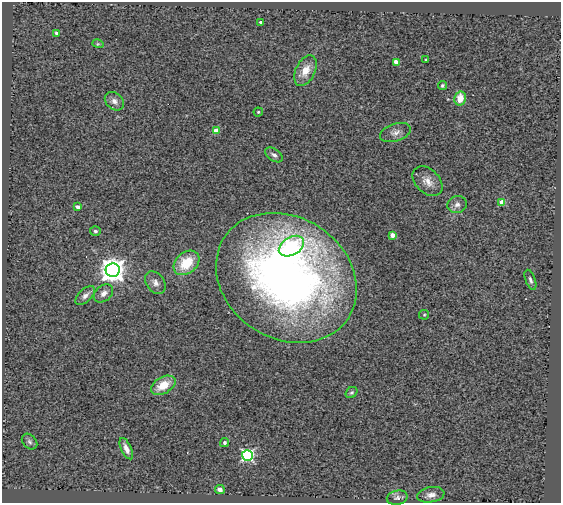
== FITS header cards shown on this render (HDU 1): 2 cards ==
NAXIS1  =                  559
NAXIS2  =                  501

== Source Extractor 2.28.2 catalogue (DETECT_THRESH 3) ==
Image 559 x 501 px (HDU 1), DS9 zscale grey, 1 PNG px = 1 image px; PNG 563 x 505 px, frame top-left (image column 1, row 501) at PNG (2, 2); each listed source drawn as its Kron ellipse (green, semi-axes under 4 px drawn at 4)
Background 1.09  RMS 0.24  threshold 0.721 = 3 sigma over >= 5 px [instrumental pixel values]
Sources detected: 37; all 37 listed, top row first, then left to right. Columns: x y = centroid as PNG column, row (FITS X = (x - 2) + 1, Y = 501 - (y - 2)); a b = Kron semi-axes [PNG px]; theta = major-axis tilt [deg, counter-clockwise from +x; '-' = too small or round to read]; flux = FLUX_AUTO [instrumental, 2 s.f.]
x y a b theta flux
260 22 3 3 - 24
57 33 4 3 - 61
98 44 5 3 - 17
425 60 4 3 - 13
396 62 4 4 - 200
305 71 16 9 63 220
442 85 4 3 - 27
460 98 7 6 - 230
114 101 10 8 -42 82
258 112 4 4 - 20
216 131 4 4 - 220
395 133 16 9 18 110
274 155 10 6 -34 64
428 181 17 12 -45 160
502 202 4 4 - 200
457 204 10 8 19 74
78 207 4 3 - 78
95 231 5 5 - 27
392 235 4 4 - 170
291 246 13 9 30 1300
186 263 14 10 41 480
113 270 7 7 - 18000
286 278 74 61 -33 10000
530 280 10 5 -70 45
155 283 12 8 -55 97
104 293 11 7 40 87
85 296 12 6 43 77
424 315 5 4 - 19
163 385 13 8 29 330
352 392 6 5 - 34
30 442 9 6 -46 42
225 443 5 4 - 31
126 449 11 5 -65 99
247 455 5 5 - 2800
220 490 5 4 - 63
431 495 14 7 10 100
397 498 10 7 13 56